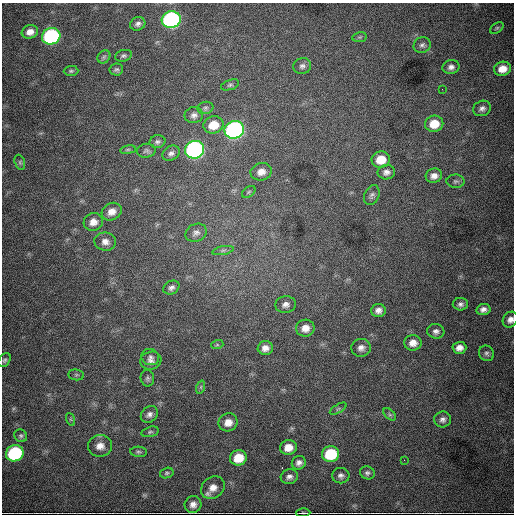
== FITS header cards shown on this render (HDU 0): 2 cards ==
NAXIS1  =                  512
NAXIS2  =                  512

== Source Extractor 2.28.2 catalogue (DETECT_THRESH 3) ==
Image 512 x 512 px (HDU 0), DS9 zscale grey, 1 PNG px = 1 image px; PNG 516 x 516 px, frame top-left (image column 1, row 512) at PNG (2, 3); each listed source drawn as its Kron ellipse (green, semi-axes under 4 px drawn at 4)
Background 5650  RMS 76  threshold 229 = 3 sigma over >= 5 px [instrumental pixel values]
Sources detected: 83; all 83 listed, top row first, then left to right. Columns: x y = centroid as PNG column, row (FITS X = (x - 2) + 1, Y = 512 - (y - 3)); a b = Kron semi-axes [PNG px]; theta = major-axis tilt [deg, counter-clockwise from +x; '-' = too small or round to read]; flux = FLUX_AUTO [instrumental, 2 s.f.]
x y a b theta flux
171 20 9 8 - 1.4e+06
138 24 8 6 27 1.7e+04
497 28 7 5 36 9.4e+03
30 32 8 6 17 3.5e+04
51 36 9 8 - 9.4e+05
360 37 7 5 10 8.4e+03
422 45 9 7 24 1.7e+04
124 56 8 5 16 1.1e+04
104 57 7 5 47 1.1e+04
302 66 9 8 - 1.8e+04
451 67 8 7 - 2.2e+04
502 69 8 7 - 5.4e+04
116 70 7 6 - 1.1e+04
71 71 7 5 1 9.1e+03
230 85 9 5 18 1.1e+04
442 89 2 2 - 2.9e+03
205 108 8 6 15 1.2e+04
482 108 9 7 21 2.0e+04
194 115 9 8 - 2.2e+04
434 124 9 8 - 9.1e+04
213 125 10 8 15 8.8e+04
234 130 10 8 18 1.8e+06
157 142 8 6 12 1.4e+04
128 150 8 4 8 8.2e+03
195 150 10 9 - 1.8e+06
146 151 9 7 8 1.3e+04
171 153 9 7 30 2.0e+04
381 160 9 8 - 8.7e+04
20 162 8 5 -71 9.3e+03
261 172 11 8 18 4.0e+04
386 172 8 7 - 2.2e+04
434 176 8 7 - 3.2e+04
456 181 9 6 -1 1.4e+04
249 192 7 5 37 7.8e+03
372 195 10 7 64 1.7e+04
112 212 10 8 28 3.9e+04
93 222 9 8 - 4.2e+04
196 233 11 8 25 2.4e+04
105 242 11 9 -9 3.2e+04
223 250 11 4 11 1.3e+04
171 288 8 6 27 1.7e+04
286 304 10 8 6 2.6e+04
460 304 8 6 0 1.8e+04
483 309 7 5 11 2.3e+04
378 310 7 6 - 2.6e+04
510 320 8 7 - 2.7e+04
305 328 9 8 - 4.5e+04
436 331 8 7 - 2.0e+04
413 343 9 7 -1 4.0e+04
217 345 6 4 18 6.8e+03
265 348 7 7 - 3.0e+04
361 348 9 9 - 2.9e+04
459 348 7 6 - 3.1e+04
487 353 8 7 - 1.5e+04
150 357 9 8 - 1.7e+04
5 360 7 5 57 1.1e+04
151 361 11 9 16 2.5e+04
76 375 8 5 -7 1.0e+04
147 378 8 6 -80 1.2e+04
201 387 7 4 72 8.7e+03
338 409 9 4 30 9.8e+03
149 414 9 7 41 2.2e+04
390 414 7 4 -44 1.1e+04
70 419 6 4 -71 7.9e+03
443 419 8 8 - 2.0e+04
228 422 9 9 - 4.8e+04
150 432 9 5 14 1.1e+04
21 436 7 6 - 1.1e+04
100 446 12 10 8 4.8e+04
288 447 8 7 - 5.7e+04
139 452 8 5 -4 1.1e+04
15 453 9 8 - 5.8e+05
331 454 9 8 - 2.4e+05
238 458 8 7 - 1.1e+05
404 460 3 2 - 4.2e+03
299 463 7 6 - 2.1e+04
167 473 7 5 17 9.9e+03
367 473 7 6 - 1.4e+04
341 476 8 7 - 1.9e+04
289 477 8 7 - 2.1e+04
213 488 13 10 36 5.1e+04
193 505 8 8 - 2.9e+04
303 513 7 3 1 7.7e+03
At the frame edge (FLAGS 8, measured only in part): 2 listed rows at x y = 510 320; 303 513